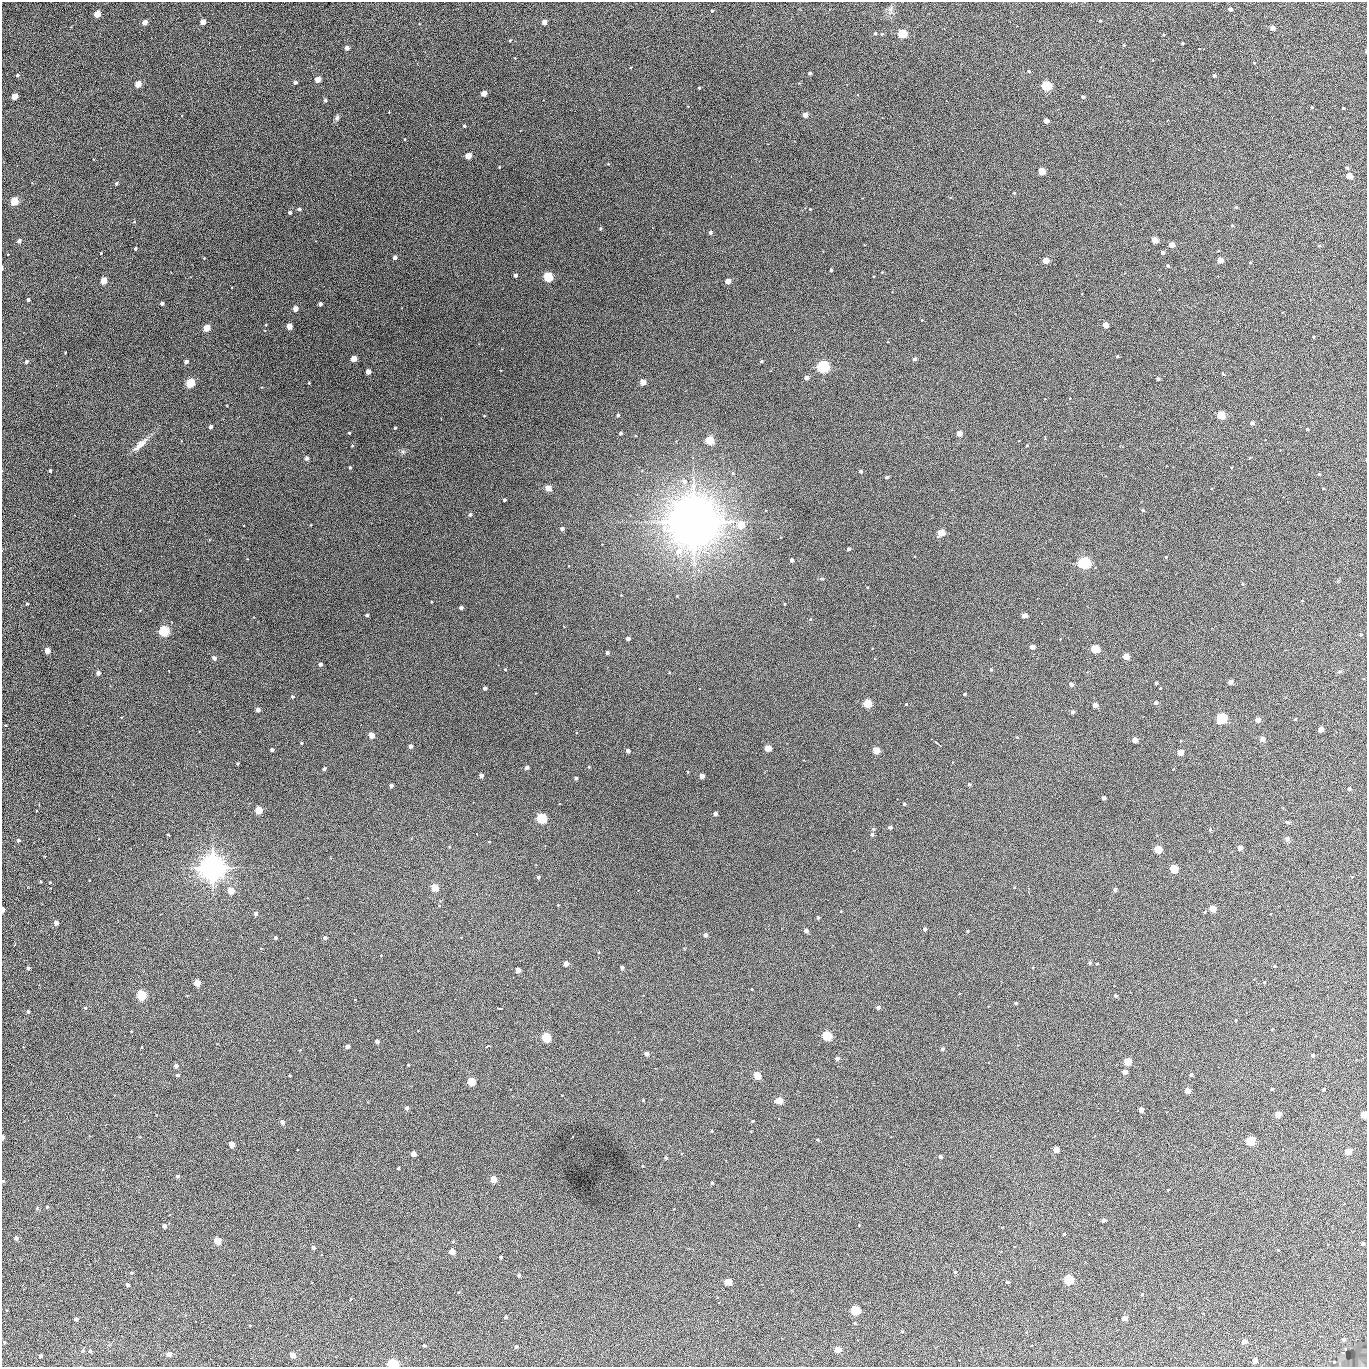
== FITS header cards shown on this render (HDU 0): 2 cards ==
NAXIS1  =                 1365 /fastest changing axis
NAXIS2  =                 1365 /next to fastest changing axis

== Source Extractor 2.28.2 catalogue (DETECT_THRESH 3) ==
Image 1365 x 1365 px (HDU 0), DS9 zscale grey, 1 PNG px = 1 image px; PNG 1369 x 1369 px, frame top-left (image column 1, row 1365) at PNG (2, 2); no overlay
Background 256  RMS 49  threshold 146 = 3 sigma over >= 5 px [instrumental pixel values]
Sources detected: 347; all 347 listed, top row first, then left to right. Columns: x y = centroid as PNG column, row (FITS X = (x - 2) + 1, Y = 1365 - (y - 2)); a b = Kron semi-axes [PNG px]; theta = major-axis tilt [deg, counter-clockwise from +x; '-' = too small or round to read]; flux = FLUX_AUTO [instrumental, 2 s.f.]
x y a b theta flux
890 9 7 6 - 1.0e+04
1230 9 4 4 - 1.4e+04
712 11 3 3 - 2.6e+03
97 14 4 4 - 7.8e+04
1100 21 3 2 - 3.4e+03
145 22 4 4 - 3.2e+04
203 22 4 4 - 2.9e+04
544 22 4 4 - 2.2e+04
1272 28 4 4 - 1.9e+04
875 33 4 3 - 3.8e+03
882 34 4 3 - 4.2e+03
902 34 5 4 - 1.9e+05
510 40 4 3 - 3.2e+03
1182 43 3 3 - 5.0e+03
1124 45 4 4 - 2.6e+03
347 48 4 4 - 1.7e+04
1366 51 3 2 - 3.1e+03
1254 63 3 2 - 2.2e+03
1029 71 4 3 - 4.5e+03
810 73 4 3 - 6.8e+03
17 75 4 3 - 5.2e+03
1214 76 3 3 - 7.2e+03
318 80 4 4 - 6.0e+04
295 82 4 3 - 1.1e+04
138 84 4 4 - 6.2e+04
1046 86 5 4 - 3.8e+05
699 88 3 2 - 3.3e+03
484 93 4 4 - 4.6e+04
14 96 4 4 - 7.2e+04
1083 97 4 4 - 6.2e+03
325 100 4 4 - 6.9e+03
1312 107 3 3 - 4.0e+03
1343 108 3 3 - 3.1e+03
389 112 2 2 - 2.5e+03
805 115 4 4 - 2.5e+04
337 117 8 5 73 6.9e+03
1046 121 4 4 - 2.3e+04
464 126 4 3 - 4.0e+03
405 139 3 3 - 2.6e+03
468 156 4 4 - 5.3e+04
499 167 3 3 - 2.6e+03
1347 168 4 4 - 7.2e+03
1042 171 4 4 - 7.0e+04
1349 176 4 4 - 5.3e+04
116 184 4 3 - 5.9e+03
1014 193 3 2 - 2.3e+03
14 201 4 4 - 2.3e+05
1236 207 3 3 - 4.0e+03
299 209 4 3 - 6.3e+03
810 209 3 2 - 2.6e+03
290 212 3 3 - 7.8e+03
134 222 4 3 - 2.7e+03
1232 225 4 4 - 3.4e+03
600 229 3 3 - 4.5e+03
710 232 4 4 - 7.6e+03
1155 240 4 4 - 6.0e+04
19 241 4 4 - 1.2e+04
1171 245 4 4 - 3.5e+04
1319 246 4 3 - 4.1e+03
135 249 3 3 - 5.2e+03
1162 252 3 3 - 1.2e+04
101 253 3 2 - 2.4e+03
8 254 3 2 - 1.8e+03
395 257 4 3 - 1.7e+04
204 258 3 3 - 2.2e+03
1045 260 4 4 - 4.5e+04
1220 260 4 4 - 3.6e+04
1250 262 3 3 - 3.6e+03
1168 266 4 4 - 4.7e+03
2 268 4 2 - 3.7e+03
831 270 3 3 - 3.7e+03
515 275 4 3 - 1.4e+04
548 277 5 5 - 3.2e+05
104 280 4 4 - 8.6e+04
728 281 4 4 - 2.4e+04
1160 289 2 2 - 2.7e+03
28 299 3 3 - 1.0e+04
162 303 4 3 - 8.6e+03
320 304 4 4 - 1.1e+04
295 309 4 4 - 4.2e+04
922 320 3 3 - 2.5e+03
1105 325 4 4 - 3.8e+04
289 326 4 4 - 5.3e+04
207 328 4 4 - 8.2e+04
1313 337 3 2 - 3.1e+03
1117 356 4 3 - 3.7e+03
354 359 4 4 - 4.6e+04
914 359 4 4 - 8.8e+03
761 361 4 3 - 4.3e+03
27 362 5 4 - 6.9e+03
186 362 4 3 - 1.2e+04
823 367 5 5 - 6.6e+05
368 372 4 4 - 2.5e+04
1223 374 4 3 - 6.6e+03
806 378 4 4 - 1.4e+04
1158 379 4 3 - 6.9e+03
643 382 4 4 - 4.5e+04
190 383 4 4 - 3.0e+05
309 383 3 3 - 2.6e+03
1069 399 3 2 - 5.1e+03
618 415 4 3 - 5.1e+03
1221 415 5 4 - 1.3e+05
484 416 3 3 - 2.3e+03
1252 423 4 4 - 1.0e+04
211 426 3 3 - 1.2e+04
395 428 3 3 - 3.6e+03
1307 429 3 3 - 3.7e+03
349 433 3 3 - 2.9e+03
620 433 3 3 - 6.5e+03
959 433 4 4 - 3.5e+04
710 440 5 4 - 1.7e+05
140 444 23 7 43 3.0e+04
1027 445 3 2 - 2.8e+03
352 446 4 3 - 3.6e+03
403 452 6 6 - 6.9e+03
307 458 4 4 - 9.8e+03
1250 458 4 3 - 6.2e+03
350 468 3 3 - 5.4e+03
50 471 3 3 - 6.0e+03
861 471 4 4 - 5.7e+03
733 473 5 3 - 3.2e+03
1319 474 4 4 - 3.4e+03
887 477 3 3 - 6.3e+03
684 481 7 6 - 1.6e+04
548 488 4 4 - 4.7e+04
1323 489 3 2 - 2.9e+03
505 500 3 3 - 5.5e+03
1143 510 5 4 - 4.0e+03
470 515 4 4 - 6.9e+03
693 522 21 21 - 6.7e+06
741 525 5 5 - 8.8e+04
562 529 4 4 - 9.4e+03
941 533 5 4 - 6.8e+04
849 549 3 3 - 6.4e+03
678 551 8 7 - 3.1e+04
1166 557 4 4 - 2.6e+03
792 560 3 3 - 1.0e+04
1083 563 6 5 - 5.8e+05
1242 584 4 4 - 3.8e+03
867 587 3 2 - 2.6e+03
431 602 3 2 - 2.2e+03
27 604 4 3 - 3.0e+03
784 604 3 2 - 2.8e+03
461 608 4 3 - 8.4e+03
367 615 3 3 - 5.6e+03
1024 615 4 4 - 2.7e+04
810 619 5 4 - 3.5e+03
164 631 5 5 - 4.1e+05
1361 634 3 3 - 4.5e+03
628 639 4 3 - 1.5e+04
1032 647 4 4 - 2.1e+04
1095 649 5 4 - 1.3e+05
47 651 4 4 - 4.4e+04
607 652 3 3 - 9.6e+03
1126 656 4 4 - 5.6e+04
214 658 4 4 - 1.3e+04
320 664 3 3 - 1.0e+04
505 669 3 3 - 3.3e+03
991 670 4 3 - 5.0e+03
1339 672 7 4 7 5.2e+03
98 673 4 4 - 1.3e+04
669 673 4 3 - 2.2e+03
1230 682 4 4 - 1.9e+04
1156 683 4 3 - 6.3e+03
1071 684 5 4 - 1.1e+04
485 688 4 3 - 1.0e+04
964 694 3 2 - 3.3e+03
292 696 4 4 - 5.3e+03
867 703 5 4 - 1.6e+05
1156 703 4 3 - 9.2e+03
906 704 4 3 - 2.3e+03
1095 705 4 4 - 2.2e+04
258 709 4 4 - 1.7e+04
1072 712 4 4 - 8.1e+03
1221 718 5 5 - 3.6e+05
1296 719 4 3 - 2.7e+03
1258 720 4 4 - 2.3e+04
6 725 3 2 - 2.3e+03
1321 729 4 4 - 2.8e+04
372 735 4 4 - 4.5e+04
1017 737 4 3 - 2.4e+03
1262 739 6 6 - 8.9e+03
1135 740 4 4 - 3.6e+04
301 743 4 3 - 3.6e+03
936 743 8 3 -41 4.9e+03
410 746 4 4 - 1.3e+04
768 748 4 4 - 6.4e+04
272 750 4 3 - 1.1e+04
876 750 4 4 - 7.7e+04
628 751 4 4 - 1.2e+04
1180 752 4 4 - 5.1e+04
238 763 3 3 - 4.1e+03
527 767 4 4 - 1.2e+04
589 767 3 3 - 3.0e+03
324 769 3 3 - 7.9e+03
688 772 3 2 - 2.6e+03
481 775 4 4 - 1.8e+04
702 776 4 4 - 3.2e+04
576 778 3 3 - 5.9e+03
969 784 4 4 - 4.7e+03
391 785 4 3 - 1.2e+04
1349 789 4 4 - 6.4e+03
1103 798 3 3 - 1.3e+04
904 804 3 3 - 5.3e+03
259 810 4 4 - 1.0e+05
715 813 4 3 - 1.2e+04
542 818 5 5 - 3.9e+05
1288 822 6 5 - 5.2e+03
890 827 4 4 - 1.0e+04
873 829 5 4 - 4.9e+03
168 835 3 2 - 2.6e+03
872 835 4 4 - 6.3e+03
1287 839 6 6 - 9.0e+03
18 840 3 3 - 7.2e+03
489 842 3 3 - 2.5e+03
449 847 4 3 - 2.4e+03
1240 848 4 4 - 2.2e+04
1158 849 5 4 - 8.9e+04
212 868 10 10 - 2.7e+06
1173 868 5 4 - 1.3e+05
538 877 4 3 - 6.0e+03
41 881 3 3 - 2.9e+03
435 887 4 4 - 9.7e+04
231 890 4 4 - 6.7e+04
1115 890 4 3 - 1.0e+04
1029 893 4 2 - 1.9e+03
1212 909 4 4 - 6.4e+04
3 910 4 3 - 1.9e+04
841 911 3 2 - 1.8e+03
1205 912 4 2 - 2.2e+03
256 913 3 3 - 1.2e+04
818 918 3 3 - 6.0e+03
56 923 4 4 - 2.4e+04
925 929 3 3 - 1.1e+04
806 931 4 3 - 1.4e+04
967 931 3 3 - 2.8e+03
705 935 4 4 - 1.2e+04
275 938 3 3 - 7.6e+03
325 938 4 3 - 1.1e+04
15 944 4 2 - 2.4e+03
1090 963 4 3 - 5.4e+03
566 964 4 4 - 2.6e+04
1097 964 3 2 - 2.8e+03
1275 966 4 3 - 3.4e+03
1033 967 3 2 - 2.2e+03
28 968 4 3 - 7.7e+03
622 968 3 3 - 1.0e+04
518 970 4 4 - 2.9e+04
1264 982 4 3 - 3.2e+03
197 983 4 4 - 6.4e+04
752 989 2 2 - 2.5e+03
141 995 4 4 - 4.0e+05
1116 996 4 4 - 6.8e+03
1016 1003 3 3 - 5.4e+03
878 1007 4 4 - 7.8e+03
85 1008 4 3 - 3.4e+03
500 1008 5 2 - 3.2e+03
28 1011 4 4 - 7.0e+03
1236 1020 3 2 - 2.8e+03
1272 1029 4 2 - 1.8e+03
131 1031 2 2 - 2.1e+03
826 1035 5 5 - 2.5e+05
546 1037 5 5 - 2.7e+05
377 1041 4 4 - 1.0e+04
347 1046 4 4 - 1.3e+04
487 1046 5 3 - 6.1e+03
142 1047 3 2 - 2.3e+03
942 1049 5 4 - 5.1e+03
646 1053 4 4 - 1.8e+04
1312 1055 4 4 - 6.6e+03
837 1058 4 4 - 1.2e+04
1127 1061 5 4 - 8.3e+04
408 1065 3 2 - 2.8e+03
176 1066 4 4 - 1.4e+04
1125 1072 4 4 - 2.1e+04
177 1075 3 3 - 6.3e+03
757 1075 4 4 - 1.0e+05
1191 1075 4 3 - 7.9e+03
290 1076 3 2 - 3.0e+03
472 1081 4 4 - 1.2e+05
1272 1089 3 3 - 5.2e+03
1324 1089 3 3 - 5.8e+03
1187 1090 4 4 - 4.0e+04
643 1100 3 3 - 2.9e+03
779 1100 5 4 - 6.3e+04
407 1108 4 4 - 9.1e+03
1141 1109 4 4 - 2.2e+04
1278 1114 4 4 - 6.1e+04
1364 1114 4 4 - 7.5e+04
752 1121 3 3 - 2.9e+03
282 1122 4 4 - 1.2e+04
712 1131 3 3 - 2.9e+03
3 1137 4 2 - 1.9e+04
1250 1140 5 4 - 2.5e+05
232 1144 4 4 - 4.2e+04
1056 1149 4 4 - 4.2e+04
1348 1151 4 4 - 6.4e+04
414 1154 4 4 - 3.7e+04
940 1156 4 4 - 7.9e+03
666 1158 4 3 - 5.3e+03
642 1166 3 2 - 2.7e+03
398 1168 3 3 - 3.5e+03
177 1176 3 3 - 8.5e+03
493 1179 4 4 - 5.8e+04
3 1181 4 3 - 3.3e+03
712 1183 3 3 - 5.0e+03
1168 1190 2 2 - 2.1e+03
47 1207 4 4 - 3.5e+03
1104 1220 4 3 - 1.2e+04
164 1226 4 4 - 1.2e+04
1064 1234 4 3 - 2.9e+03
16 1238 4 4 - 1.0e+04
217 1241 4 4 - 1.1e+05
1363 1243 3 3 - 8.5e+03
313 1247 4 3 - 8.4e+03
452 1251 4 4 - 4.8e+04
501 1257 3 3 - 4.7e+03
955 1272 4 4 - 4.5e+03
131 1273 4 3 - 3.9e+03
519 1275 3 3 - 6.8e+03
1068 1279 5 4 - 3.8e+05
728 1282 4 4 - 6.9e+04
1007 1282 4 3 - 4.8e+03
128 1285 3 3 - 1.2e+04
1142 1294 4 4 - 3.8e+03
350 1299 3 3 - 6.0e+03
6 1310 3 2 - 2.9e+03
855 1310 5 5 - 2.6e+05
506 1317 4 3 - 4.5e+03
1124 1318 4 4 - 2.7e+04
76 1319 4 4 - 9.9e+03
855 1323 3 3 - 3.9e+03
250 1326 3 2 - 2.5e+03
902 1331 4 3 - 3.0e+03
1343 1339 3 3 - 7.0e+03
1244 1341 4 4 - 2.6e+04
4 1342 3 3 - 3.3e+03
424 1346 3 3 - 5.7e+03
516 1347 4 4 - 6.2e+03
838 1349 4 4 - 6.0e+04
83 1351 6 4 47 5.6e+03
90 1351 4 4 - 6.1e+03
169 1354 4 4 - 2.4e+04
292 1355 4 4 - 5.0e+04
41 1356 4 3 - 9.5e+03
1255 1360 4 4 - 2.1e+04
393 1364 5 4 - 5.2e+05
At the frame edge (FLAGS 8, measured only in part): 7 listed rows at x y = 1366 51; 2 268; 3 910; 1364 1114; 3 1137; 3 1181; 393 1364

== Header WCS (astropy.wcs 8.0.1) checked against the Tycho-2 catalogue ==
Header WCS as astropy/WCSLIB reads it (applying the file's SIP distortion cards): RA---TAN-SIP/DEC--TAN-SIP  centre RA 02:17:04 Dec +13:20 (34.27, +13.33 deg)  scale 1.91 arcsec/px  FOV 43.5' x 43.5'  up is -180 deg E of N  parity flipped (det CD > 0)
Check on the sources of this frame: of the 60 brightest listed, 14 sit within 2.4 arcsec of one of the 14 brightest Tycho-2 stars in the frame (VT <= 12.67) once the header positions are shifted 0.33 arcsec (0.25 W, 0.21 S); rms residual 0.80 arcsec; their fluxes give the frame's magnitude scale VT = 25.67 - 2.5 log10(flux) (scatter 0.21 mag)
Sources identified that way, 14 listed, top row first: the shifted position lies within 2.4 arcsec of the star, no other Tycho-2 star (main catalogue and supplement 1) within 4.8 arcsec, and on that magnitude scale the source's flux lands within +1.5 / -3 mag of the star's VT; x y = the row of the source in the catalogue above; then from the Tycho-2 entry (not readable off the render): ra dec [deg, ICRS J2000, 3 dp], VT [Tycho-2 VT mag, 2 dp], TYC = Tycho-2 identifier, HIP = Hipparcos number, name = IAU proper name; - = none
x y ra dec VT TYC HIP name
1046 86 34.068 +13.016 12.11 637-923-1 - -
548 277 34.341 +13.116 11.78 637-767-1 - -
823 367 34.191 +13.165 10.78 637-980-1 - -
190 383 34.536 +13.172 12.67 637-944-1 - -
1083 563 34.049 +13.269 11.22 637-820-1 - -
164 631 34.551 +13.304 11.62 637-695-1 - -
1221 718 33.973 +13.352 11.91 637-1253-1 - -
542 818 34.345 +13.404 11.61 637-1245-1 - -
212 868 34.525 +13.430 7.86 637-948-1 10730 -
546 1037 34.343 +13.520 12.11 637-855-1 - -
1250 1140 33.958 +13.576 11.96 637-1126-1 - -
1068 1279 34.057 +13.650 11.94 637-667-1 - -
855 1310 34.174 +13.666 12.36 637-601-1 - -
393 1364 34.427 +13.694 11.59 637-1123-1 - -